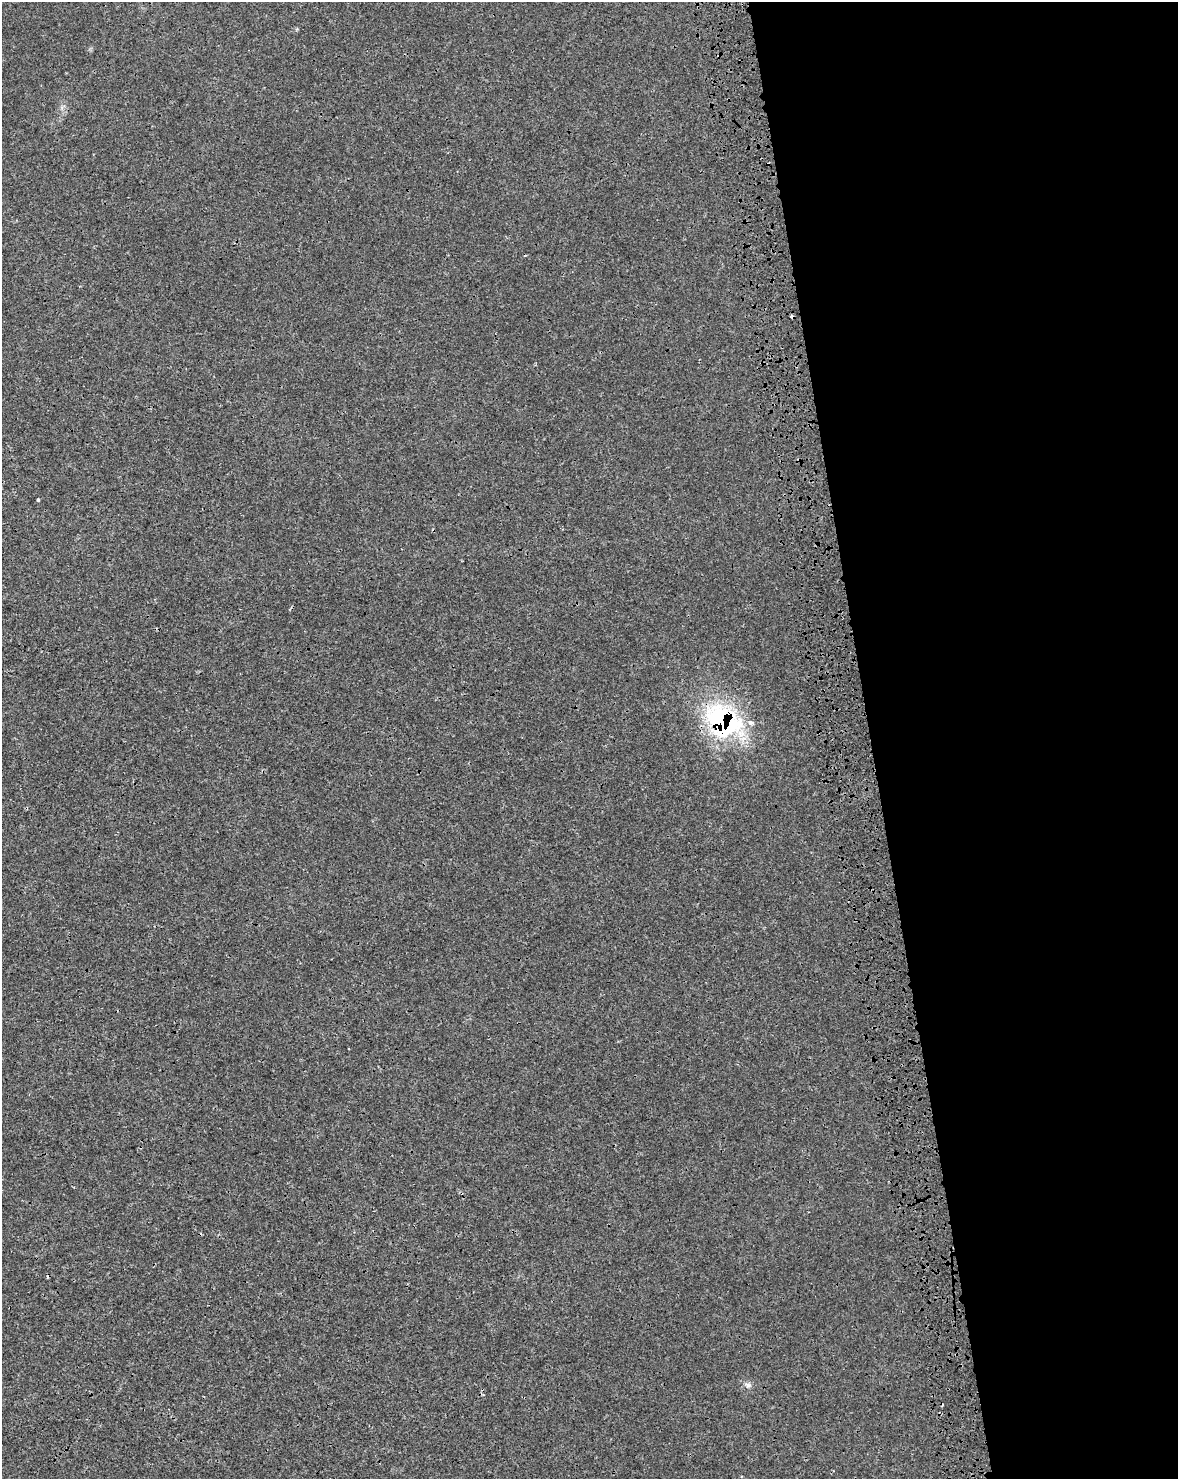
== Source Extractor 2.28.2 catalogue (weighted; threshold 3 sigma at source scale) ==
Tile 8 of 4 x 3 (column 4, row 2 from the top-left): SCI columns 3650-4825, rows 1525-3001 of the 4950 x 4571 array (HDU 1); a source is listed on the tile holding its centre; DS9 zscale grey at full resolution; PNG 1180 x 1481 px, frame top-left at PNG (2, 2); no overlay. Shown black and unused: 26% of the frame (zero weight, under 3 of 4 exposures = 7% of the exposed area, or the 3 px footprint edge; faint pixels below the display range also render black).
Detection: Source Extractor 2.28.2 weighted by HDU 2 'WHT'; one run over the whole footprint, this tile lists its part. Background 1.67e-04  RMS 0.0017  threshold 0.00749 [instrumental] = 3 sigma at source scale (4.5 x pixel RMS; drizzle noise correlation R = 1.50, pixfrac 1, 0.0396/0.0396 arcsec/px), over >= 5 px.
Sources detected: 6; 2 cosmic-ray / hot-pixel residue — not listed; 1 inside a brighter listed object's ellipse — not listed separately; the other 3 listed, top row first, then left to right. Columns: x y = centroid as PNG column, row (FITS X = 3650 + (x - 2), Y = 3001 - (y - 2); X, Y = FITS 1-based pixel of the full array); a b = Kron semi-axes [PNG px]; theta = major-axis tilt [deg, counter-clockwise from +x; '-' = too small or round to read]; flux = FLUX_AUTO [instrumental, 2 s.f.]
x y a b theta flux
38 500 3 3 - 0.63
723 722 33 25 -40 30
748 1385 9 7 -18 0.57
Overlapping masked pixels (flux is a lower limit): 1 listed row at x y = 723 722